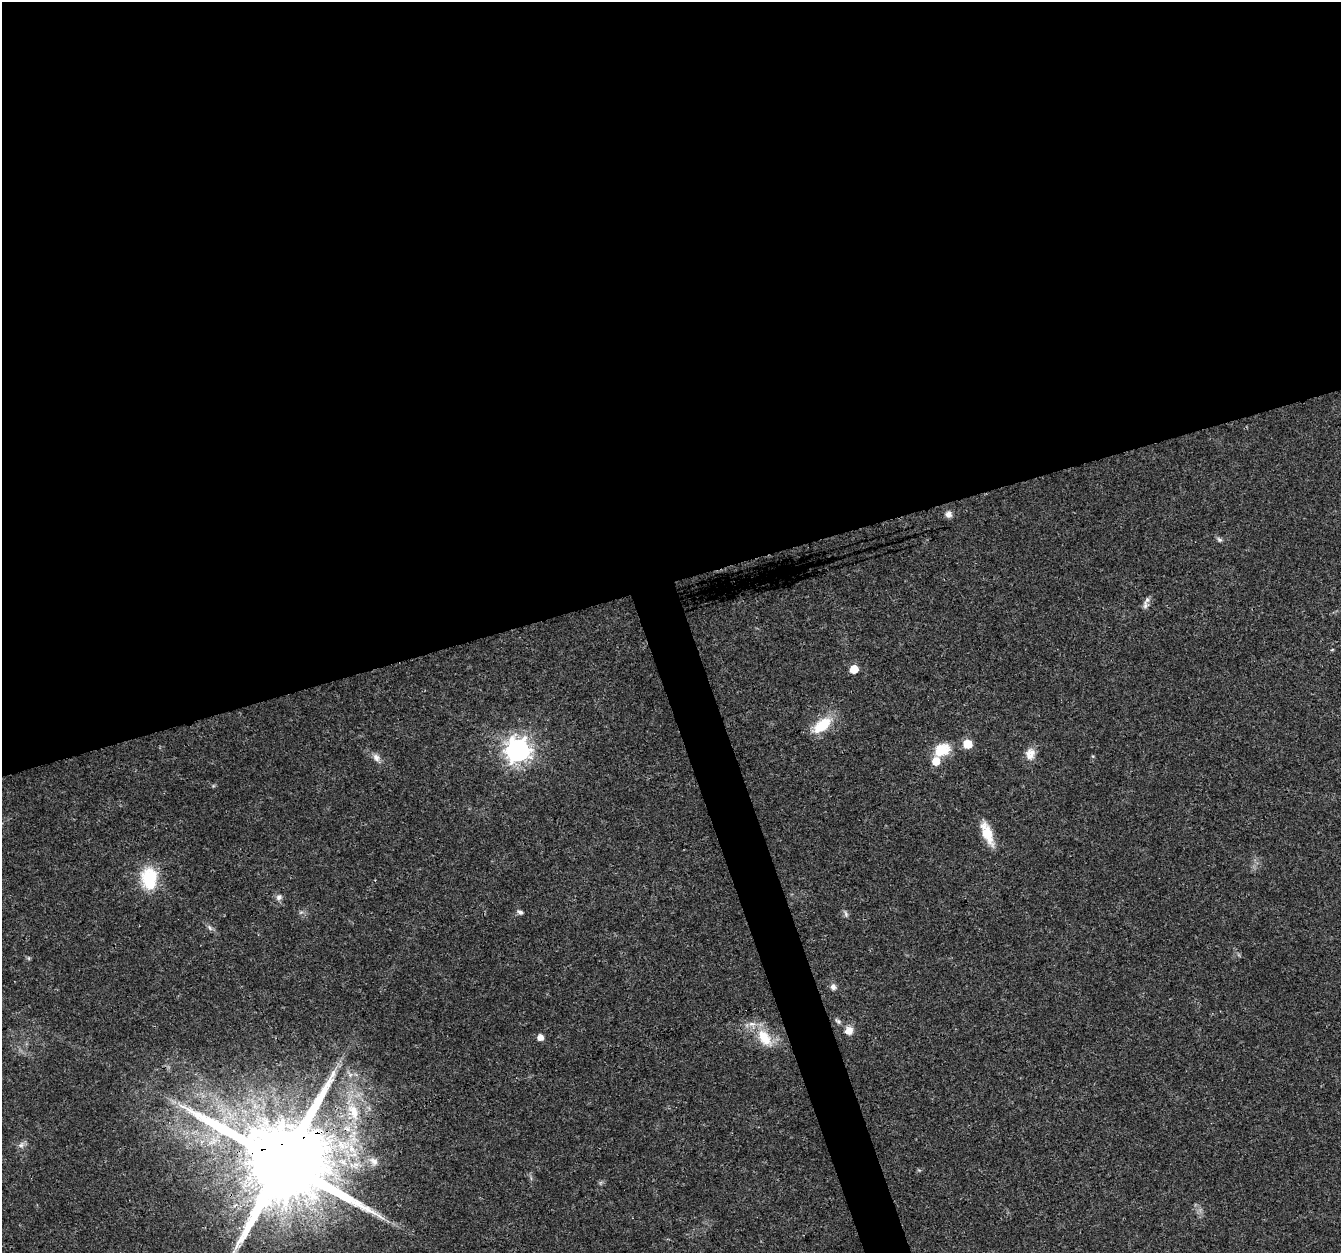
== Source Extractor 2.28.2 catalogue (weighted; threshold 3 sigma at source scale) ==
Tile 2 of 4 x 4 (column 2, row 1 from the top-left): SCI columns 1340-2678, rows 3868-5118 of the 5357 x 5182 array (HDU 1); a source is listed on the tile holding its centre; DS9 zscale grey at full resolution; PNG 1343 x 1255 px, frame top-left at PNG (2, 2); no overlay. Shown black and unused: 48% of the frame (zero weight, under 3 of 4 exposures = <1% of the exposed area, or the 3 px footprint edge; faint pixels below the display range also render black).
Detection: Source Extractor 2.28.2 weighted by HDU 2 'WHT'; one run over the whole footprint, this tile lists its part. Background 0.026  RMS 0.0019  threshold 0.00871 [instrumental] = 3 sigma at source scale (4.5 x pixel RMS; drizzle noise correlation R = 1.50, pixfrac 1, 0.0396/0.0396 arcsec/px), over >= 5 px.
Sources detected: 30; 1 inside a brighter object's white glare — not listed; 2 inside a brighter listed object's ellipse — not listed separately; the other 27 listed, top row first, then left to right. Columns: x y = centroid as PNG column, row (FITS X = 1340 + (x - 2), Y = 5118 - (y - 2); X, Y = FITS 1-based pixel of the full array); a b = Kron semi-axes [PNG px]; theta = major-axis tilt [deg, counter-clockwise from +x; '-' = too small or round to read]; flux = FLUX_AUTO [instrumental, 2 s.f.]
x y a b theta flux
948 514 9 8 - 0.92
1219 540 8 6 -36 0.46
1145 605 11 7 84 0.77
1332 650 5 3 - 0.2
854 669 5 5 - 5
822 725 26 13 38 5.9
967 744 6 6 - 6
942 749 21 15 24 4.5
518 750 8 8 - 170
1030 754 16 12 74 1.9
376 757 12 8 -56 1.1
987 833 30 11 -69 4.1
150 877 25 22 -18 7.8
279 897 8 7 - 0.76
301 912 7 4 18 0.33
520 912 8 5 -33 0.52
846 914 9 5 -76 0.49
210 928 9 4 -55 0.5
833 987 8 6 -83 0.83
838 1021 10 5 -51 0.49
849 1031 10 10 - 1.7
540 1037 5 5 - 1.5
764 1038 28 15 -54 5.5
353 1111 26 13 -64 5.3
21 1145 8 6 14 0.69
374 1161 14 10 -39 1.4
283 1162 27 21 6 4800
Overlapping masked pixels (flux is a lower limit): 1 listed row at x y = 283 1162
Isophote crosses this tile's border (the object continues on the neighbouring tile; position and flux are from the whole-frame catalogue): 1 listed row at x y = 283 1162